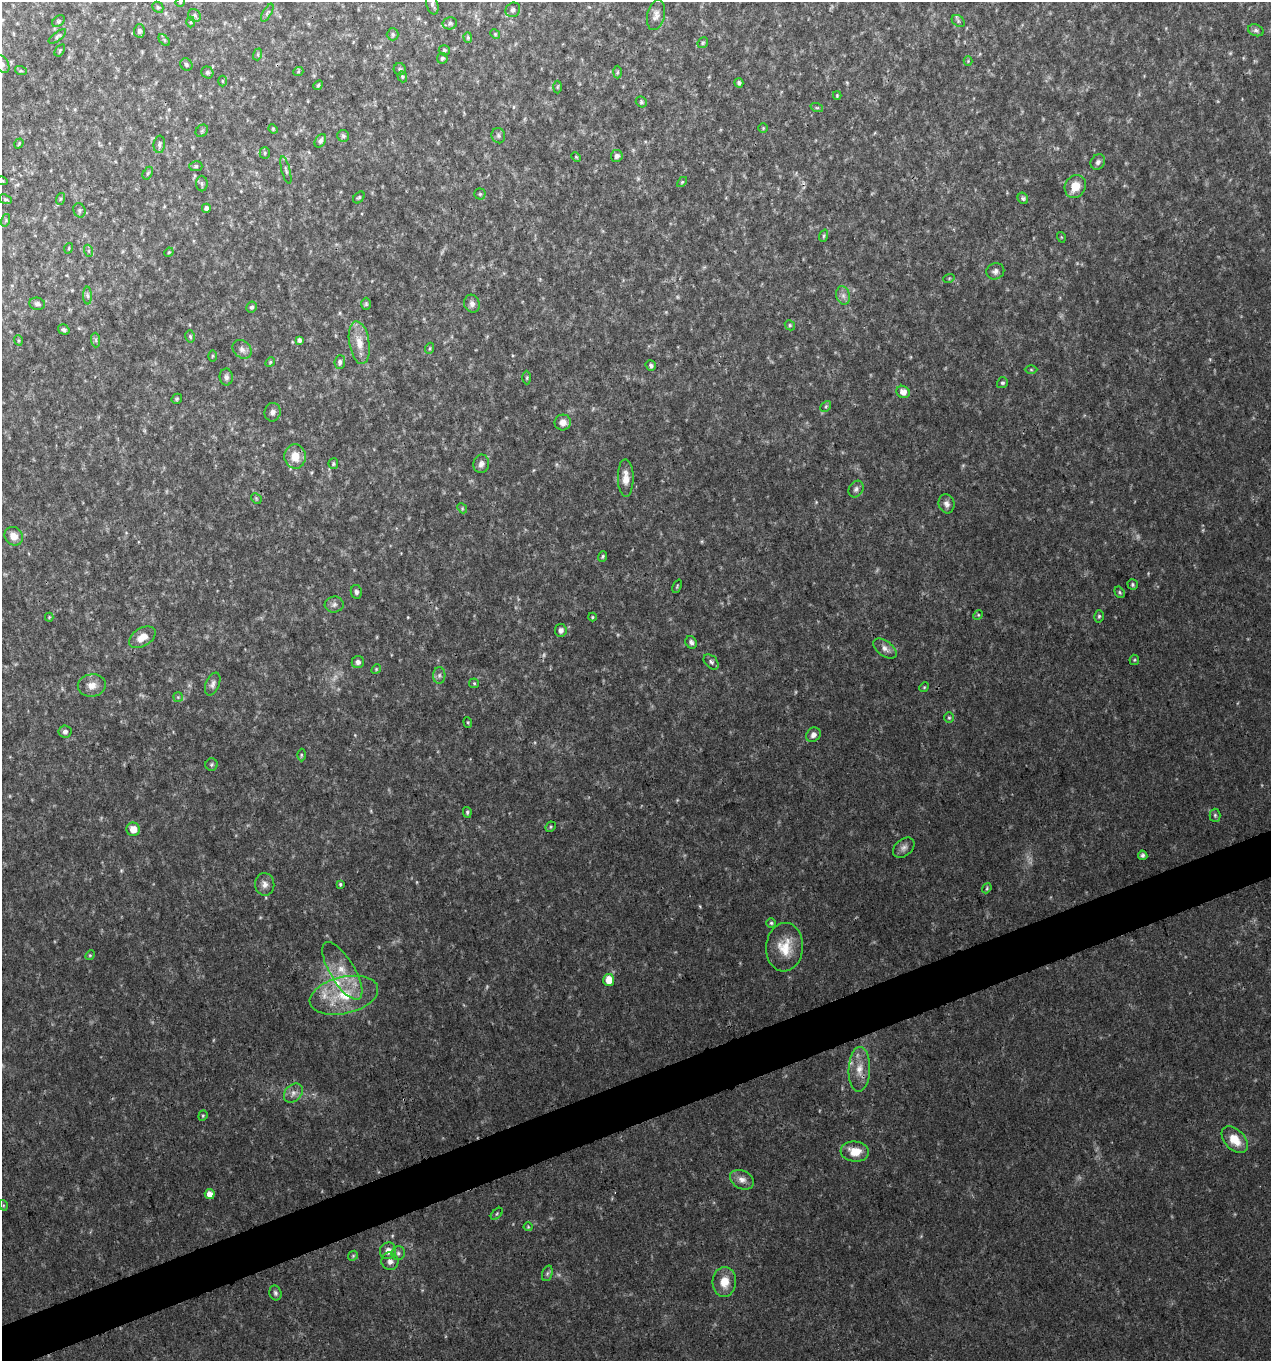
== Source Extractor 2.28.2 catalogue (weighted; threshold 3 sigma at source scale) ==
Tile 7 of 4 x 4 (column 3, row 2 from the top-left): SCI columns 2660-3928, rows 2720-4078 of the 5270 x 5440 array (HDU 1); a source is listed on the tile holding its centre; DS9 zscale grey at full resolution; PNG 1273 x 1363 px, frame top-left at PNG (2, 2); each listed source drawn as its Kron ellipse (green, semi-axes under 4 px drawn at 4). Shown black and unused: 3% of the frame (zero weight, under 3 of 4 exposures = <1% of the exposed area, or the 3 px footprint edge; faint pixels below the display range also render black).
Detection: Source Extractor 2.28.2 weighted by HDU 2 'WHT'; one run over the whole footprint, this tile lists its part. Background 0.03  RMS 0.0037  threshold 0.0167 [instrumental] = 3 sigma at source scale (4.5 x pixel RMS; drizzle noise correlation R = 1.50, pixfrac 1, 0.0396/0.0396 arcsec/px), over >= 5 px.
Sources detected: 185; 11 too faint to see at this stretch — neither listed nor drawn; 2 inside a brighter listed object's ellipse — not listed separately; the other 172 listed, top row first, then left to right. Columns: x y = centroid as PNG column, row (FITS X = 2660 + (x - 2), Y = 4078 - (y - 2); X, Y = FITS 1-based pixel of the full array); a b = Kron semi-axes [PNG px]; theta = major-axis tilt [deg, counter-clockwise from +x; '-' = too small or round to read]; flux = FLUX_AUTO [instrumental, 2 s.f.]
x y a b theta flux
180 2 5 4 - 0.41
432 4 10 5 -74 1.3
158 7 6 5 - 0.56
513 10 8 7 - 1
267 13 10 3 61 0.67
194 15 7 6 - 0.73
656 15 15 8 76 2.2
58 21 7 5 40 0.69
958 21 7 5 -37 0.77
191 22 5 3 - 0.4
450 23 7 6 - 0.94
1256 30 8 5 -21 0.99
139 31 6 5 - 1
393 34 6 6 - 0.74
495 34 5 4 - 0.37
57 36 10 4 37 0.79
468 37 5 4 - 0.51
164 40 7 4 -46 0.6
703 43 6 5 - 0.58
60 50 7 3 55 0.42
444 50 5 5 - 0.6
258 54 6 4 73 0.5
442 58 5 5 - 0.62
968 61 4 4 - 0.36
2 64 10 6 -62 1.2
186 64 6 5 - 0.82
400 69 6 6 - 0.67
21 71 6 4 -18 0.48
207 72 6 5 - 0.71
298 72 5 3 - 0.35
617 72 6 4 88 0.52
402 77 6 4 -70 0.56
223 81 5 3 - 0.34
739 83 5 3 - 0.73
318 85 5 4 - 0.48
557 87 6 4 88 0.43
837 95 4 3 - 0.4
641 102 6 5 - 0.61
817 108 6 4 -18 0.6
763 128 4 4 - 0.39
273 129 5 4 - 0.42
202 131 7 5 45 0.61
343 136 6 6 - 0.7
498 136 8 6 -74 1
320 141 7 5 58 1.1
19 143 5 4 - 0.4
159 144 8 6 85 1.1
265 153 5 5 - 0.55
617 156 6 6 - 1.2
576 157 5 3 - 0.38
1098 162 8 7 - 1.2
196 166 6 5 - 0.65
286 170 14 3 -75 0.91
148 173 7 4 60 0.56
2 181 6 3 -14 0.64
682 182 6 3 45 0.47
202 183 8 5 -88 0.92
1075 186 12 10 60 5.6
480 194 5 5 - 0.62
359 197 7 4 47 0.64
1023 198 6 5 - 0.71
5 199 7 4 -18 0.58
60 199 6 4 71 0.47
206 208 4 4 - 0.92
79 210 7 6 - 0.86
6 220 6 4 72 0.47
824 236 6 4 71 0.56
1061 237 5 3 - 0.28
69 248 5 3 - 0.33
89 251 6 4 -72 0.5
169 252 5 4 - 0.39
995 271 9 8 - 1.4
949 278 5 3 - 0.37
843 295 9 7 -75 1.6
87 296 9 4 -89 0.99
37 304 8 6 -11 1.1
366 304 6 5 - 0.57
472 304 9 7 -71 1.6
252 307 5 5 - 0.76
790 325 5 4 - 0.5
64 330 6 5 - 1
190 336 6 4 -75 0.55
18 340 5 3 - 0.45
96 340 7 4 -89 0.78
299 340 4 4 - 0.99
359 343 21 10 -81 5.8
430 348 5 3 - 0.43
242 349 10 8 -44 1.7
212 356 6 4 89 0.46
270 362 5 4 - 0.49
340 362 7 5 85 0.99
651 366 5 5 - 0.87
1031 370 6 4 -1 0.49
226 377 8 6 -83 1.4
527 378 7 3 -89 0.53
1002 383 6 5 - 0.66
903 392 7 6 - 3.1
177 399 6 4 47 0.52
826 406 6 4 46 0.63
273 412 9 8 - 1.4
563 422 8 7 - 2.4
295 456 12 10 -86 5.6
333 464 5 4 - 0.6
481 464 9 8 - 1.9
626 478 19 8 -89 3.7
856 489 9 7 57 1.3
256 498 6 4 -46 0.47
947 504 9 8 - 1.6
462 508 5 4 - 0.46
14 536 10 8 -49 3.5
603 556 5 4 - 0.5
1133 585 5 5 - 0.61
677 586 7 3 68 0.47
356 592 7 5 -78 1.1
1120 592 6 4 -58 0.59
334 604 9 8 - 1.4
978 615 5 4 - 0.46
1099 616 6 5 - 0.62
49 617 4 4 - 0.39
592 617 4 4 - 0.41
561 630 6 6 - 1.4
142 637 15 9 32 4.1
691 642 6 5 - 1.3
885 649 13 7 -36 2.1
1134 660 5 5 - 0.49
358 662 6 6 - 1.3
711 662 9 6 -45 1
376 669 5 4 - 0.43
439 675 8 6 88 1.1
474 683 5 4 - 0.54
213 684 12 6 67 1.4
92 685 14 11 8 3.5
924 687 5 4 - 0.46
178 697 5 5 - 0.44
949 718 5 4 - 0.49
468 722 5 4 - 0.48
65 731 6 6 - 1.2
813 735 8 6 46 1.5
301 755 6 4 -89 0.55
211 765 6 6 - 0.65
467 812 5 4 - 0.57
1215 815 6 5 - 0.62
551 827 5 4 - 0.51
133 829 7 6 - 4.6
904 848 12 8 40 1.8
1143 855 5 4 - 0.81
265 884 11 9 -84 2.2
340 884 3 3 - 0.54
987 888 5 4 - 0.51
771 923 4 4 - 0.52
785 947 24 18 85 9.2
90 955 5 4 - 0.41
342 971 33 12 -59 9.6
609 980 6 5 - 6.3
344 995 35 18 13 17
859 1069 22 11 88 5.4
293 1093 11 8 44 2.1
203 1116 5 4 - 0.46
1235 1140 16 10 -46 6.9
855 1151 14 10 -6 6.5
742 1180 12 9 -27 2.5
210 1194 5 5 - 3.1
3 1205 5 3 - 0.4
497 1214 7 3 45 0.43
528 1227 4 4 - 0.38
388 1251 8 8 - 3
398 1253 7 6 - 1.1
353 1256 5 4 - 0.48
390 1261 9 8 - 2
547 1273 8 5 70 0.85
724 1282 15 12 85 5.7
275 1293 7 6 - 0.92
Isophote crosses this tile's border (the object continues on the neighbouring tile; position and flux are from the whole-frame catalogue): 3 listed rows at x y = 180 2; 2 64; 2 181